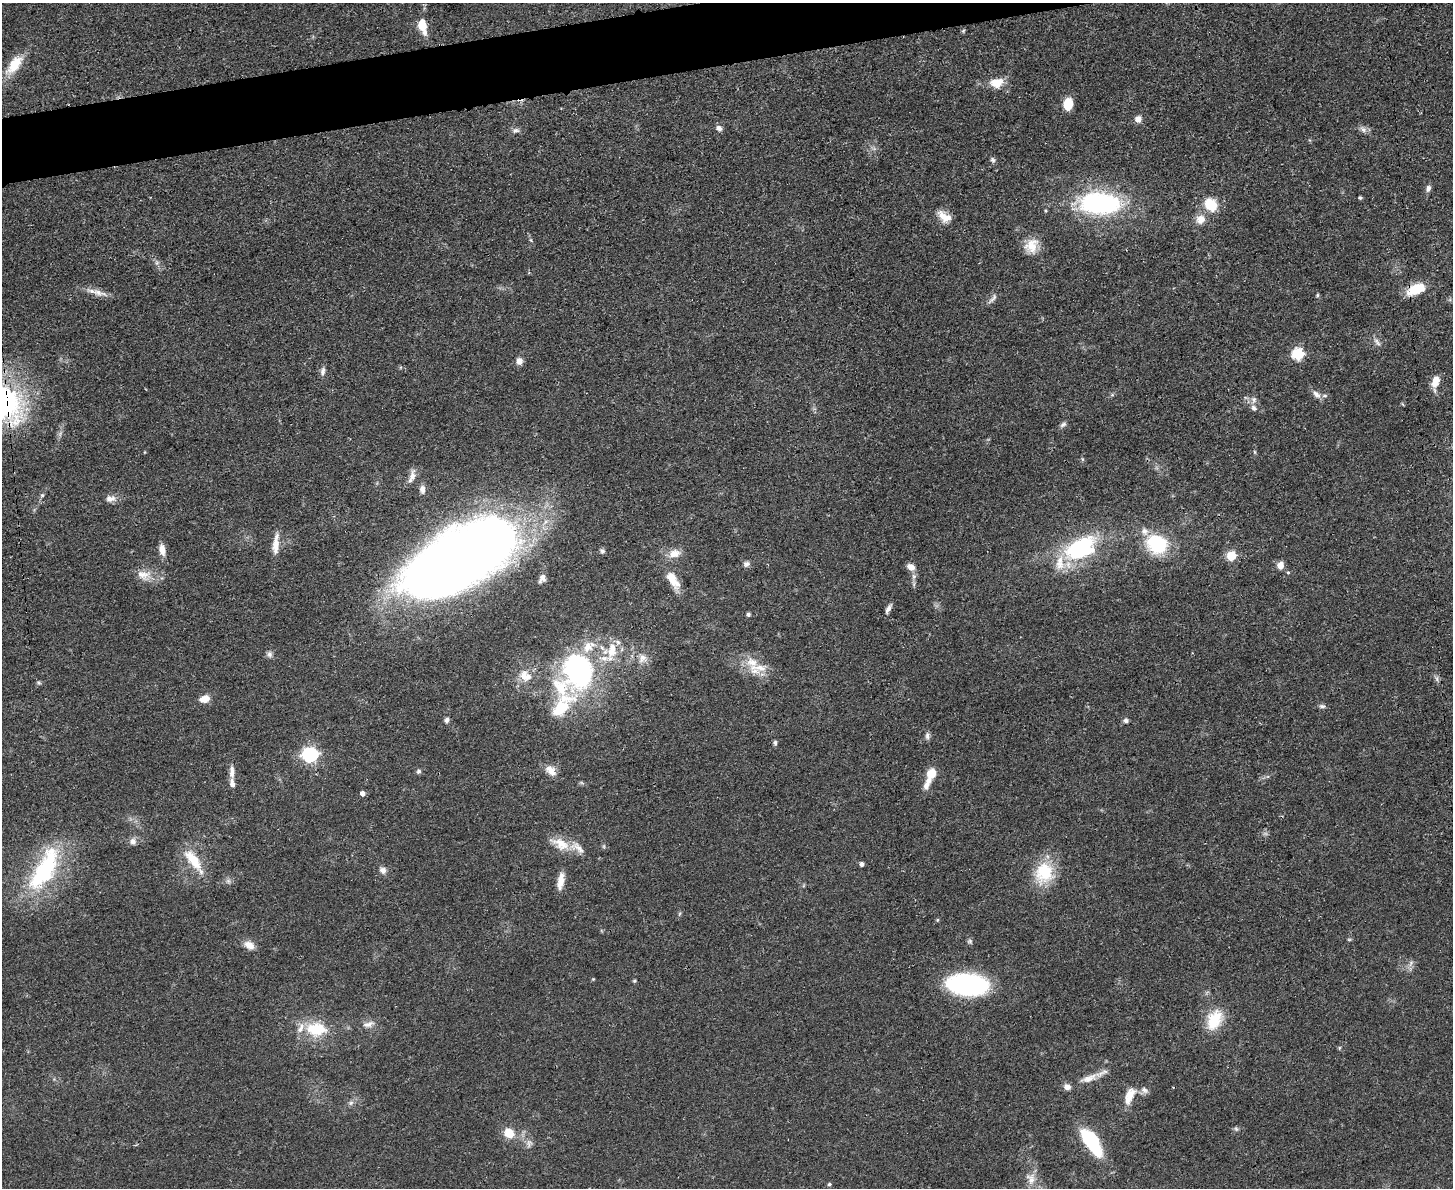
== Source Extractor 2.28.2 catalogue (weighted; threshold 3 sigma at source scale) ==
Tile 8 of 3 x 4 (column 2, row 3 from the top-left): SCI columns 1594-3044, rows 1199-2384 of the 4749 x 4767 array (HDU 1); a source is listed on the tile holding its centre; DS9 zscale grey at full resolution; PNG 1455 x 1190 px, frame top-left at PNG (2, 3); no overlay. Shown black and unused: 3% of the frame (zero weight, under 3 of 4 exposures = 2% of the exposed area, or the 3 px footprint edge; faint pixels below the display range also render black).
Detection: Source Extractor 2.28.2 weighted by HDU 2 'WHT'; one run over the whole footprint, this tile lists its part. Background 0.0461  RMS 0.0053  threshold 0.0236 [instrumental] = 3 sigma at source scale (4.5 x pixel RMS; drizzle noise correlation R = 1.50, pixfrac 1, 0.05/0.05 arcsec/px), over >= 5 px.
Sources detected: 122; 1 too faint to see at this stretch — not listed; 12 inside a brighter listed object's ellipse — not listed separately; the other 109 listed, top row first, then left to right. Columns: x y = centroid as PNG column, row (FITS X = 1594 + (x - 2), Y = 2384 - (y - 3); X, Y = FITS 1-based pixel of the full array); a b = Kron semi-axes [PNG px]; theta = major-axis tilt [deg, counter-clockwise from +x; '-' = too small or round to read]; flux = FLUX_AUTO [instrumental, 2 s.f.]
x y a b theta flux
423 26 15 7 -77 11
963 31 5 5 - 0.7
14 65 26 12 52 12
997 82 15 10 7 8.8
1068 104 12 9 79 8.9
1138 119 7 7 - 3.4
719 128 8 6 -22 2.3
1363 129 10 7 -37 2.3
515 130 10 6 7 1.8
993 160 8 6 -57 1.2
1428 188 9 6 79 1.8
1360 198 4 4 - 0.92
1100 203 49 25 -2 72
1211 205 10 8 -46 20
1046 211 5 3 - 0.53
944 217 18 11 -35 6.6
1200 219 12 11 - 5
531 240 6 4 -71 0.7
1031 246 19 16 64 8.8
1416 289 19 10 23 16
98 292 26 8 -16 5
1317 295 5 4 - 0.65
992 299 17 5 50 2
1377 342 14 5 -52 2
1298 354 6 6 - 44
519 361 9 8 - 2.7
323 372 12 6 79 2
1436 381 14 7 76 7.4
1316 394 14 8 -42 3.1
1254 400 10 7 74 2.2
2 402 53 43 -35 120
1063 424 9 6 32 1.5
1255 452 6 3 -71 0.61
1082 459 6 4 -72 0.64
412 476 18 7 74 3.6
422 489 10 6 -86 2.5
42 495 6 5 - 0.88
110 499 14 8 -2 3.4
1144 531 11 9 -59 3.5
1157 544 16 14 -30 45
276 545 28 8 87 6.5
1080 548 38 21 28 57
162 550 13 7 -80 4.5
602 551 6 6 - 1.2
674 553 16 11 13 5.9
1231 555 5 5 - 28
460 559 104 45 28 790
747 564 9 7 21 1.8
1280 565 8 7 - 3.8
911 567 11 8 -34 3.8
1288 572 4 4 - 0.61
144 575 21 13 -4 7.4
542 579 12 7 65 3.1
672 579 22 9 -56 9.8
888 609 10 5 61 2.3
748 614 5 4 - 1.1
612 650 21 12 86 12
269 654 8 7 - 1.8
642 658 12 10 65 4.3
752 662 19 13 -24 9.8
579 670 29 23 -77 120
524 675 16 11 -86 6.1
1437 678 9 4 -81 1.3
39 683 6 4 -43 0.8
560 687 40 19 -61 27
204 699 12 8 15 5
1322 706 9 5 0 1.4
447 720 7 5 66 1.6
1126 720 6 6 - 1.4
927 736 11 5 -90 1.6
775 743 7 5 -89 1.1
310 754 7 6 - 140
418 771 6 5 - 1.2
551 771 16 11 -46 5.1
232 772 17 6 -87 3.6
931 773 8 6 58 12
582 783 7 4 -19 0.8
926 786 11 8 74 2.7
363 793 5 4 - 2.3
133 841 9 9 - 2.5
561 844 24 14 -30 10
193 860 30 12 -54 15
862 864 4 4 - 1.8
44 869 69 25 61 57
383 870 9 8 - 2.7
1044 872 25 20 73 24
561 881 20 7 80 5.9
937 920 5 4 - 0.58
1349 939 6 4 0 0.61
970 941 7 6 - 1.1
249 945 14 9 -31 4.5
1411 963 7 6 - 1.7
593 979 4 4 - 0.47
634 981 5 4 - 0.71
968 984 34 17 -5 110
1214 1020 27 18 63 16
368 1024 17 8 14 3.3
316 1029 26 17 -5 20
1339 1048 6 3 71 0.6
1089 1078 29 9 20 7.1
1144 1090 11 8 -39 2.3
1129 1096 22 10 67 7.6
351 1103 8 6 22 1.5
1236 1129 7 5 -22 1
509 1133 11 10 - 8.7
1092 1142 31 12 -57 37
529 1143 12 7 84 2.5
1031 1179 17 12 -72 6.6
829 1184 5 4 - 0.9
Overlapping masked pixels (flux is a lower limit): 2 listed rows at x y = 1416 289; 2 402
Isophote crosses this tile's border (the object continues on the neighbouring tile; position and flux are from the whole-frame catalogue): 1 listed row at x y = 2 402